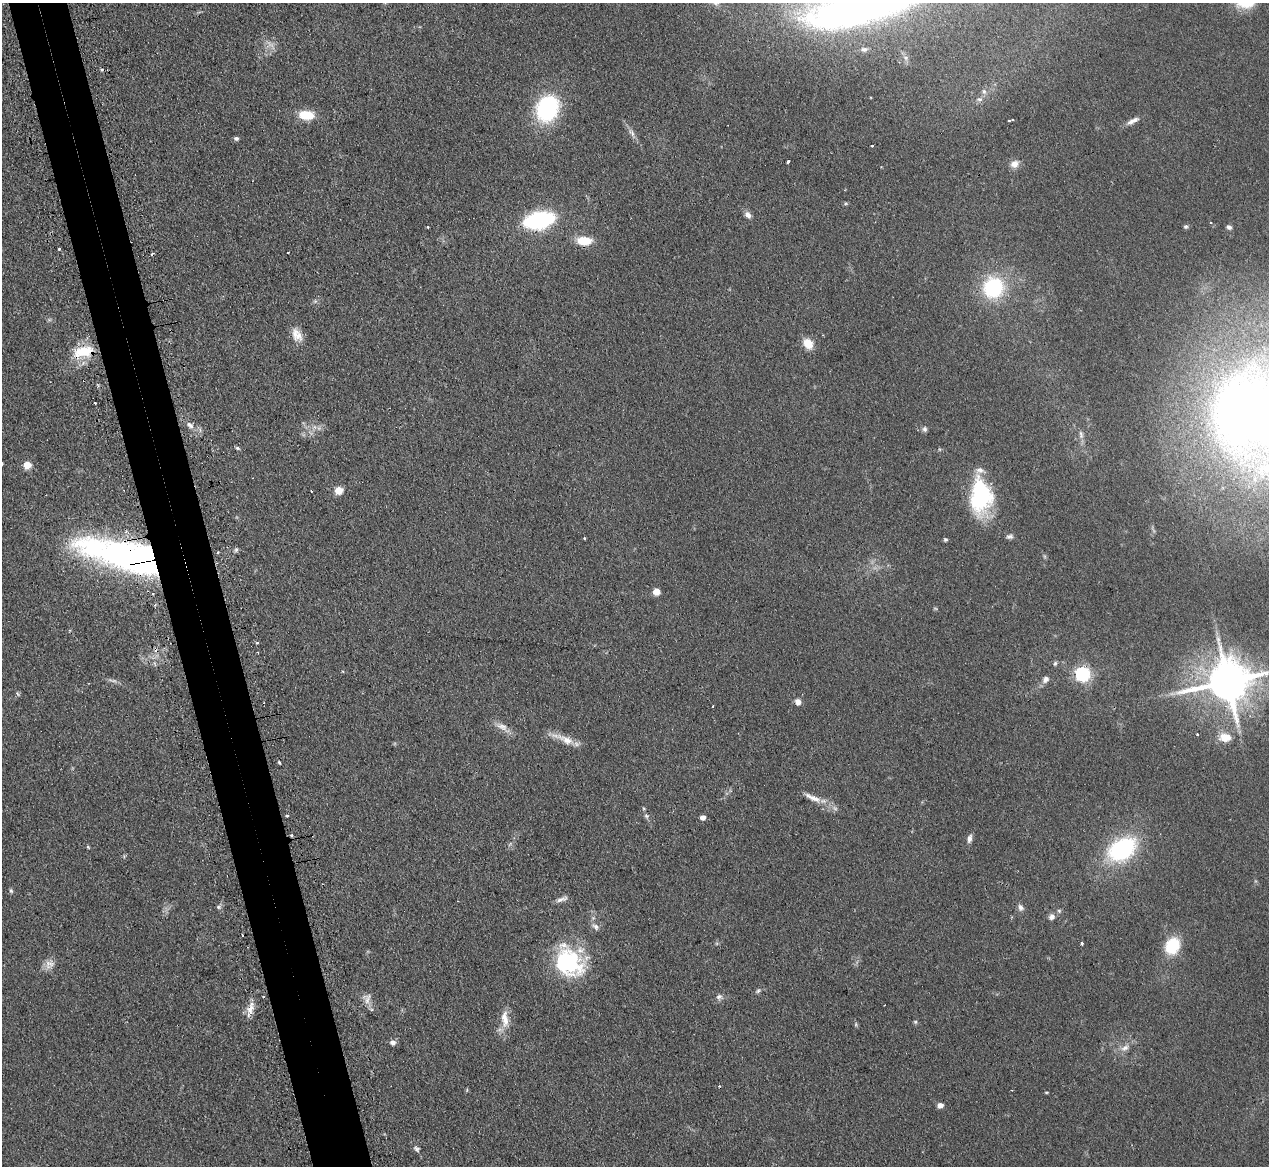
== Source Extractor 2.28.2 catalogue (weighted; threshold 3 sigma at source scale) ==
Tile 11 of 4 x 4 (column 3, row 3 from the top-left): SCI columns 2567-3833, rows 1329-2492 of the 5133 x 5106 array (HDU 1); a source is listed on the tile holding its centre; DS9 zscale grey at full resolution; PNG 1271 x 1168 px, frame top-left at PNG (2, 3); no overlay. Shown black and unused: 5% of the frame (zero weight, under 2 of 3 exposures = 4% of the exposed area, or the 3 px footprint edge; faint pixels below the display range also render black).
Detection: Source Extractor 2.28.2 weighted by HDU 2 'WHT'; one run over the whole footprint, this tile lists its part. Background 0.107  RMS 0.0075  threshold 0.0336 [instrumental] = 3 sigma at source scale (4.5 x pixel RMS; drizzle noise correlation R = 1.50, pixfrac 1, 0.05/0.05 arcsec/px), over >= 5 px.
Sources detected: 103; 2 too faint to see at this stretch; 1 inside a brighter object's white glare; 5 cosmic-ray / hot-pixel residue — not listed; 2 inside a brighter listed object's ellipse — not listed separately; the other 93 listed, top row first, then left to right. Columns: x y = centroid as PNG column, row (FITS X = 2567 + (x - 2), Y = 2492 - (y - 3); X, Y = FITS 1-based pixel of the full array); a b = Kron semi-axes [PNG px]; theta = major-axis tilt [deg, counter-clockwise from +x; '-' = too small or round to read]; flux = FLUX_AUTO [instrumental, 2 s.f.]
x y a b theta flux
270 45 17 6 -44 4.5
864 49 8 6 0 2
984 92 7 6 - 2.1
979 99 9 5 -9 2.4
547 109 20 16 65 100
306 115 17 10 -5 18
1012 120 3 3 - 1.3
1009 121 3 3 - 1
1133 121 18 6 25 4.6
632 133 13 6 -62 3.6
236 138 6 5 - 2
872 146 3 3 - 1.7
788 161 4 3 - 3.5
1014 164 12 9 28 5.5
846 203 6 4 19 0.98
748 215 9 6 -45 4
539 220 19 10 11 130
1210 223 3 3 - 1.4
427 227 3 2 - 1.4
1186 227 5 5 - 1.4
1229 227 5 5 - 2.2
584 241 16 9 -1 17
59 249 3 3 - 1.2
993 288 17 17 - 70
315 301 5 5 - 1.3
297 335 19 12 -63 8.5
808 343 12 10 -47 11
83 352 29 14 12 22
95 403 3 3 - 1.2
190 425 11 6 -41 3.8
314 427 7 4 17 2.1
924 429 8 6 -89 1.9
1081 435 13 6 -85 3.4
237 448 6 4 -27 1.2
27 465 5 5 - 19
1267 469 29 19 74 37
339 490 8 8 - 7.8
311 491 3 2 - 0.96
981 496 39 23 90 66
1010 536 9 6 13 2.1
945 539 4 4 - 1.3
236 550 7 5 88 1.4
218 553 3 3 - 1.1
123 556 89 27 -16 290
656 592 7 6 - 7
257 643 3 3 - 1.5
1055 663 6 5 - 1.3
1082 673 6 6 - 200
1045 679 9 7 51 3.7
1228 681 14 12 11 3100
18 694 8 4 -55 1.1
798 702 8 7 - 4
713 706 3 2 - 0.65
502 727 23 8 -33 7
1197 734 3 3 - 0.69
1225 737 15 11 -5 11
566 740 29 9 -25 11
279 762 3 3 - 2.1
813 798 28 8 -25 9.4
643 808 5 3 - 0.83
287 816 3 3 - 0.97
646 816 8 6 -46 1.8
702 817 5 4 - 4.8
969 839 10 6 79 3.2
88 847 5 3 - 0.79
1122 849 23 15 33 100
124 856 5 5 - 0.91
11 891 6 4 -73 1.3
562 899 16 5 19 3.4
218 907 6 5 - 1.4
1021 907 9 7 -66 3
1059 911 6 5 - 1.2
1052 917 8 7 - 3.2
595 927 12 7 -38 3.4
242 935 3 3 - 1.7
1082 943 3 3 - 1
1172 946 17 13 59 30
566 961 32 28 -19 80
49 965 14 12 46 6
758 991 9 5 37 1.6
263 997 3 2 - 0.84
719 997 9 8 - 2.7
367 998 15 12 88 5.7
250 1009 22 8 73 7.6
505 1019 25 10 -85 11
915 1022 6 5 - 1.1
856 1024 8 4 -72 1.1
392 1042 6 6 - 3.4
1125 1048 13 8 30 5
719 1086 3 3 - 0.67
1046 1092 4 3 - 0.73
940 1105 5 4 - 5.4
417 1149 8 6 -40 2
Overlapping masked pixels (flux is a lower limit): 3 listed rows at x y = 83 352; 123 556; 1228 681
Isophote crosses this tile's border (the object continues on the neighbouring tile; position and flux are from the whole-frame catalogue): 2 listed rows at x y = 1267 469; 1228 681